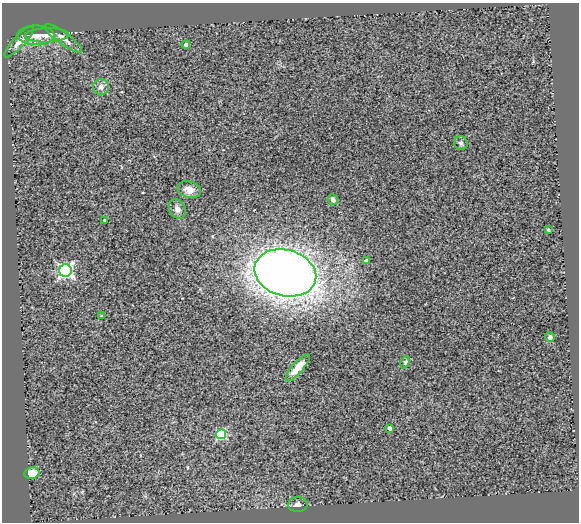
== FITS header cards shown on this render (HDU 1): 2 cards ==
NAXIS1  =                  577
NAXIS2  =                  520

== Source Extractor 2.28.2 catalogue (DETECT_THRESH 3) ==
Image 577 x 520 px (HDU 1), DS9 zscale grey, 1 PNG px = 1 image px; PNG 581 x 524 px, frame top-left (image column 1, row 520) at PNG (2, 3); each listed source drawn as its Kron ellipse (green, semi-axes under 4 px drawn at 4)
Background 0.651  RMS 0.23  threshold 0.693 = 3 sigma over >= 5 px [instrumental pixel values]
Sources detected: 23; all 23 listed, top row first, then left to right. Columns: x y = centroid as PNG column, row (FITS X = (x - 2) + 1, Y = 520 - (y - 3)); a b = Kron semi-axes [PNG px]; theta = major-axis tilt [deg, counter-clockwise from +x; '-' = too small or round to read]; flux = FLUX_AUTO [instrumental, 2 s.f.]
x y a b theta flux
36 35 18 9 0 150
47 35 22 7 2 130
63 38 22 6 -36 110
19 42 20 5 47 97
186 44 4 4 - 52
101 87 8 7 - 63
461 143 7 6 - 35
189 190 12 8 -17 130
333 200 6 4 -49 40
177 209 10 8 -60 79
105 220 3 3 - 29
548 230 3 3 - 23
366 260 4 3 - 37
65 271 6 6 - 3700
285 273 31 23 -15 16000
102 316 3 3 - 22
550 337 5 4 - 61
405 362 6 4 71 25
298 368 17 5 48 200
390 428 4 3 - 57
221 434 5 5 - 1200
32 473 7 6 - 160
298 504 10 7 0 82